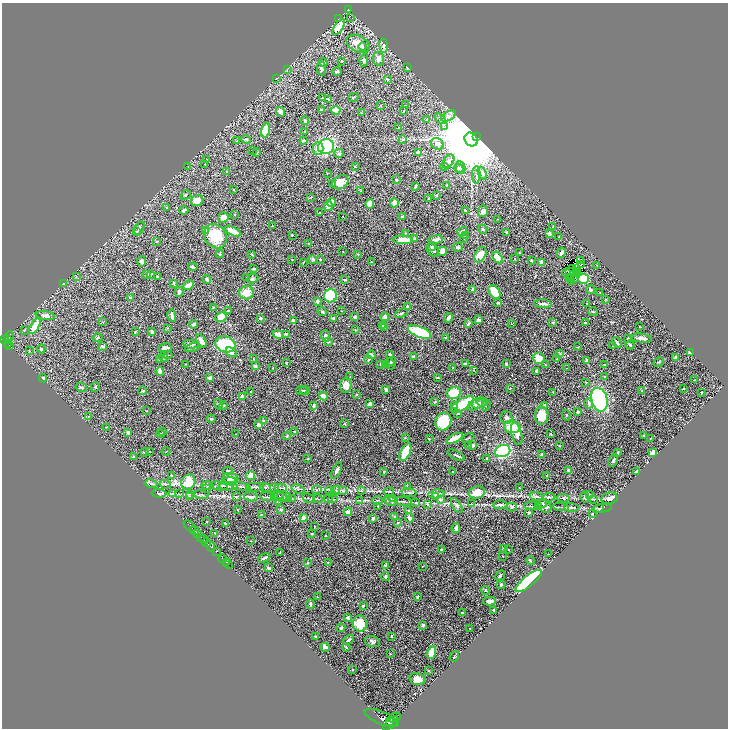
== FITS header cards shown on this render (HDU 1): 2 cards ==
NAXIS1  =                 1452
NAXIS2  =                 1452

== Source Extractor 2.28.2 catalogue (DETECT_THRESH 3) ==
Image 1452 x 1452 px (HDU 1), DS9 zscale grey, zoomed out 1/2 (1 PNG px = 2 x 2 image px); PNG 730 x 730 px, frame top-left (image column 1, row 1451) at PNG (2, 3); each listed source drawn as its Kron ellipse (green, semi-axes under 4 px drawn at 4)
Background 0.454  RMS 0.021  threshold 0.0622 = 3 sigma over >= 5 px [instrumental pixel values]
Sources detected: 536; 25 cannot appear on this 1/2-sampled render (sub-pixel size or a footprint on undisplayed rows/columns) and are neither listed nor drawn; of the other 511, the 500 brightest by FLUX_AUTO listed and drawn (11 fainter detections omitted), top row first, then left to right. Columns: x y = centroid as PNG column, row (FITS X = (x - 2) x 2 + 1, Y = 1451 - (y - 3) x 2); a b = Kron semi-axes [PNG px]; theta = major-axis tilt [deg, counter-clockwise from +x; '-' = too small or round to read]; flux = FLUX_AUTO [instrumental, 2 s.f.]
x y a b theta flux
349 10 3 2 - 63
350 17 2 1 - 3.3
338 19 2 1 - 1.3
339 27 9 4 55 37
358 44 12 8 -29 52
384 46 7 3 -84 8.8
363 47 4 3 - 6
378 59 7 5 -83 21
364 60 6 4 81 8.2
342 61 3 1 - 2.1
323 63 4 3 - 12
321 68 7 4 -82 11
407 68 3 2 - 2.3
287 70 4 2 - 2.7
337 71 5 2 - 7
276 78 2 1 - 1.9
387 79 4 3 - 5.4
353 97 5 2 - 4
322 98 3 2 - 2.8
328 100 4 2 - 2.9
405 105 2 2 - 1.3
381 106 2 2 - 1.7
321 109 3 2 - 2.1
336 110 4 3 - 46
403 111 3 2 - 2
281 112 5 3 - 16
362 113 3 2 - 2.2
448 116 8 4 27 17
440 118 6 4 -38 12
427 120 4 3 - 3.4
305 121 4 3 - 5
445 126 4 3 - 5
398 128 2 1 - 1.3
265 130 7 4 76 120
304 131 2 2 - 1.6
476 137 3 2 - 36000
246 139 5 3 - 6.6
402 139 3 3 - 3.3
471 139 7 6 - 67000
237 141 4 3 - 3.1
303 141 3 2 - 6
437 144 6 5 - 22
326 147 8 7 - 350
318 148 6 5 - 24
252 150 2 1 - 1.3
257 152 4 2 - 2.1
339 153 5 3 - 5.9
419 153 4 3 - 28
207 160 3 2 - 2.6
449 161 7 5 56 24
205 164 2 1 - 1.1
355 166 2 2 - 1.5
188 167 2 1 - 1.2
445 167 4 2 - 3.4
461 167 6 4 -78 13
459 168 4 4 - 7.3
227 172 2 2 - 2.5
327 173 2 2 - 1.5
482 173 7 4 -64 14
476 175 9 3 88 10
396 180 2 2 - 6.3
340 182 8 6 30 41
332 184 3 3 - 3
447 185 3 2 - 3.9
415 186 3 2 - 6.2
234 190 2 2 - 2
361 191 3 2 - 1.8
186 195 5 3 - 5.3
436 195 3 2 - 2.5
311 197 3 2 - 1.9
429 199 3 2 - 5.2
197 200 6 5 - 34
331 202 4 3 - 24
394 203 5 3 - 26
370 204 5 4 - 29
328 206 5 4 - 23
167 207 3 2 - 3.4
184 210 4 2 - 6.3
466 210 3 2 - 4.3
483 211 6 5 - 14
320 212 2 1 - 1.3
235 215 4 2 - 3.1
402 216 3 2 - 2.3
223 217 5 5 - 26
343 217 2 2 - 1.4
497 219 3 2 - 1.9
272 226 2 2 - 2
553 226 2 1 - 2.1
139 228 7 3 58 6.2
483 229 5 3 - 5.6
205 230 3 3 - 4.6
233 231 9 3 -26 57
462 231 5 3 - 15
136 232 3 3 - 5
507 232 3 3 - 6.6
405 233 3 2 - 2.8
549 234 3 3 - 21
292 235 2 2 - 3.2
215 236 13 11 -56 130
465 236 3 2 - 3
559 237 2 2 - 1.6
414 238 4 3 - 3.5
464 238 2 2 - 1.9
403 240 9 4 -2 69
436 240 7 3 8 16
156 241 3 2 - 2.1
309 243 3 2 - 2.2
432 247 4 3 - 6
457 247 5 3 - 8.6
433 250 8 5 -50 16
442 251 5 4 - 26
343 252 2 1 - 1.1
519 252 2 2 - 2.1
561 253 5 2 - 13
220 254 4 3 - 3.8
251 254 3 2 - 2.4
358 254 3 2 - 2.7
480 255 8 5 64 53
498 257 6 4 -56 45
313 259 4 3 - 10
515 259 2 2 - 2
292 260 2 2 - 1.6
320 260 2 2 - 2.4
531 260 2 2 - 5.1
581 260 2 2 - 2.7
142 261 5 3 - 15
371 262 3 2 - 1.7
541 262 4 3 - 24
303 263 4 2 - 2.9
581 264 2 2 - 1.3
596 265 3 2 - 1.3
193 267 5 2 - 9.3
577 268 2 1 - 2.8
253 269 3 2 - 5
572 269 2 1 - 1.7
570 271 2 1 - 1.5
578 271 2 2 - 2.8
566 273 3 1 - 1.9
577 273 2 1 - 1.2
147 274 3 3 - 14
151 275 4 3 - 4.5
76 277 3 2 - 1.8
157 277 4 3 - 5.7
246 277 2 1 - 1.1
569 278 2 1 - 1.3
571 278 2 2 - 3.5
207 279 4 2 - 9.9
253 279 6 4 24 8.1
575 279 2 1 - 3.7
583 279 6 5 - 100
344 280 4 2 - 3.8
571 282 3 3 - 2.6
174 283 2 2 - 6.5
63 284 4 2 - 2.3
189 285 5 3 - 31
472 289 4 3 - 4.7
590 289 4 3 - 11
179 292 5 3 - 9.8
494 292 8 5 -57 100
600 292 2 2 - 1.3
247 293 7 6 - 43
330 296 7 6 - 300
130 297 3 3 - 3.5
606 299 3 1 - 1.6
317 301 3 2 - 9.8
498 302 4 3 - 6.1
543 304 8 3 -3 11
587 304 2 2 - 1.7
407 306 2 2 - 3.8
213 307 3 2 - 2
228 311 2 2 - 3.2
322 311 5 2 - 4.5
341 311 2 1 - 1.2
593 312 5 2 - 3.7
401 313 7 3 22 6.6
45 316 9 4 -10 20
172 316 6 2 -80 16
221 317 6 5 - 44
355 317 3 3 - 9.3
385 317 4 3 - 10
260 318 3 3 - 5.4
334 318 3 3 - 13
448 318 5 3 - 16
293 320 4 3 - 8.5
479 320 4 2 - 14
103 322 2 2 - 1.5
553 322 3 2 - 2.6
585 323 3 2 - 8.1
194 324 4 3 - 7.6
468 324 4 2 - 7.4
512 324 2 1 - 1.2
382 325 2 2 - 2.3
35 326 9 4 59 76
385 327 3 2 - 2.3
639 327 2 2 - 1.7
167 328 3 2 - 1.5
355 329 3 3 - 2.3
24 331 3 2 - 2.2
135 332 3 2 - 2.6
152 332 3 2 - 11
419 332 12 5 -22 280
278 334 5 3 - 26
286 334 3 3 - 7
325 336 6 4 -71 8.8
9 337 6 4 65 230
445 337 4 3 - 2.9
98 338 5 2 - 3
641 338 11 3 -7 19
7 339 2 1 - 89
629 339 4 3 - 12
5 340 2 2 - 240
201 341 7 4 -59 19
329 341 2 2 - 8.7
617 342 6 3 -55 7.8
7 343 2 2 - 25
191 344 8 3 -5 15
226 344 10 8 -16 200
630 345 4 3 - 7.4
10 346 3 2 - 55
102 346 3 3 - 10
613 346 2 2 - 1.2
193 347 8 2 11 4.4
578 347 4 2 - 2
165 348 6 3 8 17
41 349 4 3 - 5.9
29 351 3 2 - 1.8
231 352 6 4 -33 11
690 353 4 3 - 7.5
390 354 3 3 - 3.8
560 354 4 2 - 2.7
168 355 4 3 - 2.9
371 355 4 2 - 11
413 356 3 3 - 5
163 357 5 4 - 10
675 357 4 3 - 9.2
539 358 6 5 - 40
253 359 3 2 - 2.1
369 359 3 3 - 3.1
557 359 2 2 - 1.6
159 360 3 2 - 1.9
586 360 3 2 - 11
392 361 4 3 - 4.1
659 362 6 2 31 3.2
286 363 3 2 - 2.4
185 364 2 1 - 1.7
380 364 3 2 - 1.4
390 364 5 3 - 3.9
466 364 3 3 - 5.5
506 364 4 2 - 6.3
604 364 3 2 - 2.8
386 365 2 2 - 4.4
545 365 3 2 - 2.5
255 366 3 3 - 9.9
453 367 2 2 - 1.2
273 368 2 2 - 1.7
566 368 2 2 - 1.4
473 370 3 2 - 1.6
160 371 4 3 - 18
537 371 3 2 - 10
605 376 3 2 - 3.2
350 377 4 2 - 2.1
43 378 4 2 - 4.9
210 378 3 2 - 14
438 378 4 2 - 4.5
694 380 2 1 - 1.2
586 382 2 2 - 1.9
346 386 7 5 88 48
81 387 6 3 -12 6
95 387 5 3 - 4.7
510 388 3 2 - 1.7
684 388 2 1 - 1.7
302 390 6 2 -3 3.5
386 390 3 2 - 14
143 391 4 3 - 4.8
305 391 5 2 - 3.6
642 391 2 2 - 3.4
251 392 2 2 - 2.4
553 392 3 2 - 1.7
701 392 2 2 - 2.6
454 393 7 5 15 82
356 395 3 2 - 2.1
323 396 4 3 - 36
242 397 2 2 - 40
599 400 12 8 -74 370
435 402 3 2 - 3.1
483 402 5 4 - 7.3
479 403 8 5 19 12
589 403 5 3 - 9.2
218 404 5 3 - 5.9
370 404 4 3 - 21
463 404 13 5 31 160
475 404 8 5 32 11
224 405 4 2 - 3.5
314 405 4 3 - 7.2
455 405 2 2 - 47
486 405 5 3 - 4.5
544 405 4 3 - 9.7
147 411 2 2 - 1.5
578 412 3 2 - 6.6
458 413 3 2 - 2.2
541 415 9 7 -89 88
566 415 5 2 - 2.9
88 416 2 2 - 1.4
506 418 6 6 - 11
211 419 4 3 - 3.3
263 421 4 2 - 6.5
443 422 9 8 - 130
345 424 3 2 - 2.3
259 425 4 3 - 17
106 427 2 2 - 1.6
512 427 8 6 -6 65
128 432 4 3 - 4.8
163 432 4 2 - 3.2
295 432 2 2 - 7
160 433 4 3 - 3.4
236 434 2 1 - 2.1
517 434 11 5 -76 27
551 434 3 2 - 3
287 436 4 2 - 3.2
644 436 2 2 - 4.1
405 437 3 2 - 1.8
455 438 9 4 26 54
468 438 7 2 25 3.8
650 438 2 2 - 2.1
429 439 2 2 - 2.9
468 445 2 2 - 2.4
473 445 3 2 - 9.5
559 445 3 2 - 2.2
149 451 3 2 - 2.6
503 451 8 6 20 470
145 452 3 3 - 2.9
166 452 4 2 - 1.9
405 452 9 5 64 81
618 453 4 3 - 3.9
652 453 3 3 - 30
456 455 9 2 -26 6
542 455 3 3 - 7.2
134 457 3 2 - 8.2
308 459 2 2 - 1.7
487 459 3 2 - 5.3
613 461 6 3 63 9.4
337 470 9 3 64 11
568 470 4 3 - 5.8
228 471 5 3 - 4.3
384 471 3 2 - 1.8
453 472 2 2 - 1.3
637 472 3 2 - 18
171 475 3 3 - 6.6
547 475 2 2 - 15
250 476 4 4 - 41
230 478 8 5 -4 20
230 481 6 3 -8 7.3
188 482 8 7 - 100
151 484 6 3 -12 6.3
165 484 6 3 -11 5.2
207 485 6 3 -1 7.9
219 486 8 3 -8 9.5
229 486 9 3 -3 11
241 487 9 3 -9 9
255 487 9 3 -1 9.1
265 487 6 3 -23 5.7
407 487 3 3 - 3.3
207 488 4 2 - 2.2
274 488 4 3 - 4.3
281 488 6 3 1 6
520 488 3 2 - 1.6
298 489 7 3 -18 5.9
317 490 5 2 - 4.1
329 490 4 3 - 4.1
336 490 4 3 - 5.5
340 490 7 3 -10 7.7
361 491 3 2 - 2.7
389 492 5 2 - 4.3
477 492 8 6 14 54
159 493 7 2 -2 4.4
172 493 3 2 - 2.9
409 493 7 3 -7 7.1
179 494 3 2 - 2.2
190 494 4 2 - 2.8
201 494 7 2 -4 6.2
436 494 8 4 9 10
590 495 4 3 - 3.5
189 496 3 3 - 3.9
435 496 3 2 - 2.5
236 497 3 3 - 3.3
251 497 7 3 -12 16
267 497 7 2 -11 6.5
274 497 4 3 - 3.9
280 497 8 3 -9 7.8
287 497 5 2 - 3.9
537 497 7 3 -16 6.8
549 497 6 4 7 5.9
585 497 5 4 - 6.8
309 498 7 2 -27 4.3
318 498 5 1 - 1.7
392 498 4 3 - 4.4
563 498 6 2 -6 5.5
609 498 8 5 10 17
292 499 3 2 - 2.4
328 499 4 2 - 3.5
333 499 5 2 - 3.6
440 499 3 3 - 15
594 499 3 2 - 1.9
360 500 3 2 - 2.5
377 500 5 2 - 3.9
279 501 3 2 - 2.2
391 501 7 1 -17 2.8
403 501 8 2 -5 6.8
415 502 3 2 - 2.4
542 503 5 3 - 6.6
427 504 4 3 - 4
471 504 3 2 - 2
457 505 8 3 -57 8.7
500 505 7 4 2 10
378 506 2 2 - 2.1
531 506 7 2 -3 5.7
538 506 4 3 - 3.5
545 506 7 5 -46 15
512 507 5 4 - 6.4
561 507 7 2 -8 5.6
571 507 7 2 -3 6.3
599 508 5 3 - 5.2
602 508 10 3 9 7
237 510 2 2 - 2.7
281 510 3 3 - 6.5
409 511 3 3 - 9
348 512 4 3 - 19
529 513 4 3 - 5.8
593 514 3 3 - 3.4
261 515 3 2 - 1.6
394 517 2 2 - 7
303 518 4 3 - 24
373 518 3 2 - 10
410 518 5 3 - 15
207 521 3 2 - 1.7
225 523 2 2 - 2.2
398 523 3 2 - 3.3
190 526 7 1 -44 110
314 527 3 2 - 1.7
456 528 5 4 - 9
195 531 5 2 - 560
215 533 3 2 - 2.8
198 534 2 2 - 340
312 534 3 2 - 3.7
326 535 2 2 - 1.9
201 537 3 1 - 260
203 539 3 2 - 510
251 541 3 2 - 2.4
206 543 4 1 - 240
210 546 5 2 - 1.5
503 548 3 2 - 3.6
441 550 3 2 - 9.4
508 550 2 1 - 1.2
216 551 3 2 - 150
280 553 3 2 - 4
548 554 2 1 - 1.1
503 556 2 1 - 1.6
264 558 6 2 28 11
223 559 4 2 - 280
530 561 4 3 - 3.5
226 562 3 2 - 440
308 563 4 3 - 3.5
328 563 3 2 - 1.7
228 564 5 2 - 200
385 565 4 3 - 3.3
423 566 3 2 - 1.4
268 568 4 3 - 7.3
500 575 6 4 48 8
385 576 4 3 - 6.3
529 581 16 5 39 610
501 585 4 4 - 5.2
486 590 5 2 - 3.3
317 597 2 2 - 1.7
418 597 4 3 - 5.3
490 601 6 4 0 28
310 604 5 3 - 5
363 606 3 2 - 3.4
494 610 3 3 - 4.5
462 612 3 2 - 2.6
348 618 3 3 - 11
360 624 8 7 - 110
423 625 3 3 - 6.8
341 628 4 3 - 7.2
470 628 2 1 - 1.4
315 636 3 2 - 5.2
392 637 3 2 - 3.6
349 640 6 3 32 9
373 641 8 5 -21 12
325 647 5 4 - 9.6
346 647 4 3 - 2.8
431 653 6 4 75 64
390 654 3 2 - 2.1
454 656 5 1 - 2.5
353 670 2 2 - 1.6
429 670 2 2 - 3
417 679 8 5 -15 40
382 718 18 6 -23 3300
395 718 6 2 25 370
389 721 3 2 - 900
391 723 9 3 42 3200
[11 fainter detections neither listed nor drawn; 25 sub-pixel or undisplayed-footprint detections neither listed nor drawn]